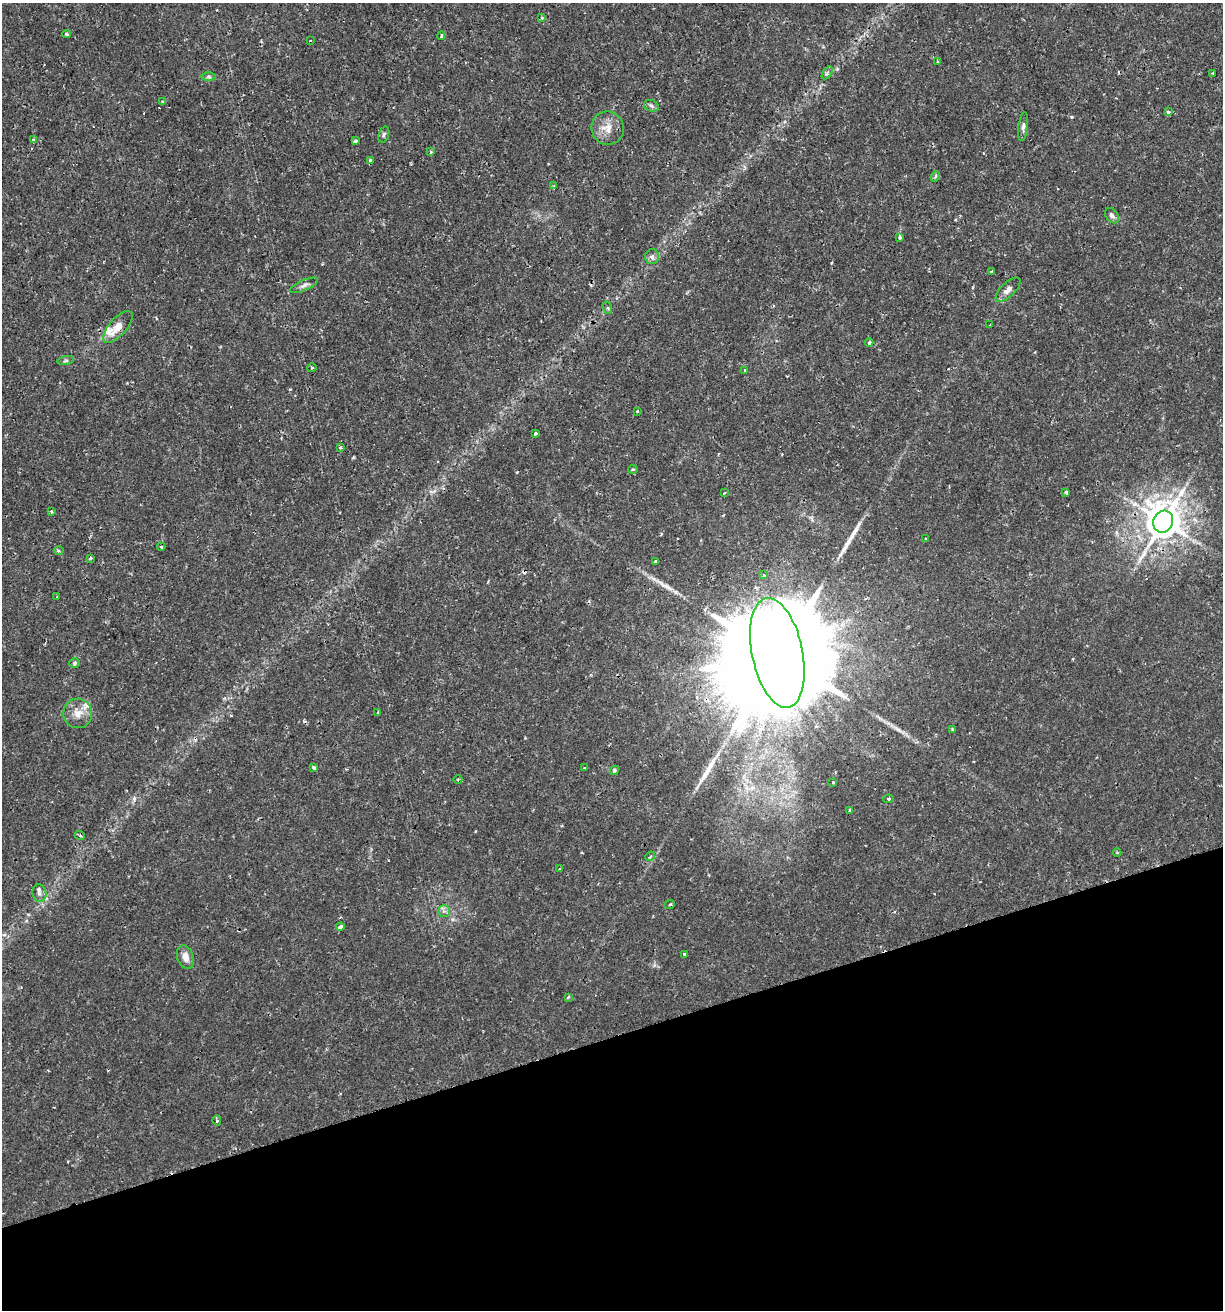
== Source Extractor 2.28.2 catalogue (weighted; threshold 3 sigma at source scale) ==
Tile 14 of 4 x 4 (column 2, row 4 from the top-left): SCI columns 1276-2496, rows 3-1310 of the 5044 x 5237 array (HDU 1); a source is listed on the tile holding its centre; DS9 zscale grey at full resolution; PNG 1225 x 1312 px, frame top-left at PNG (2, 3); each listed source drawn as its Kron ellipse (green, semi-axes under 4 px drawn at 4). Shown black and unused: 21% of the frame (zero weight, under 2 of 3 exposures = <1% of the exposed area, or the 3 px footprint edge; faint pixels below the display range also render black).
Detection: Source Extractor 2.28.2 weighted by HDU 2 'WHT'; one run over the whole footprint, this tile lists its part. Background 0.01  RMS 0.0013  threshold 0.0059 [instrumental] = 3 sigma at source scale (4.5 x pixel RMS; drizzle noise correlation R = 1.50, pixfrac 1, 0.0396/0.0396 arcsec/px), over >= 5 px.
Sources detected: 85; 6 cosmic-ray / hot-pixel residue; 4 long thin detections or spike segments (spike, bleed or trail) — neither listed nor drawn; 3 inside a brighter listed object's ellipse — not listed separately; the other 72 listed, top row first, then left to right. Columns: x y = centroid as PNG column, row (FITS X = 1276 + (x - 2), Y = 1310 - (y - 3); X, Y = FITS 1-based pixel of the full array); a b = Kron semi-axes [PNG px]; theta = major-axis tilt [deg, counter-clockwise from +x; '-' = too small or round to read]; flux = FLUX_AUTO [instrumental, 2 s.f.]
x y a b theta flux
542 18 4 4 - 0.19
67 34 4 3 - 0.25
441 36 4 3 - 0.2
310 41 3 2 - 0.097
938 62 3 3 - 0.14
827 73 7 3 54 0.24
1213 73 3 3 - 0.17
209 77 7 4 -1 0.25
162 101 3 3 - 0.13
651 106 7 5 -22 0.31
1168 112 3 3 - 0.5
1023 127 14 4 83 0.4
608 128 17 16 - 1.8
384 134 8 5 71 0.27
33 140 3 3 - 0.21
356 141 4 3 - 0.31
431 152 4 3 - 0.18
370 160 3 3 - 0.27
935 176 5 3 - 0.27
554 186 4 3 - 0.11
1112 216 8 6 -53 0.46
900 238 3 3 - 0.45
652 257 7 7 - 0.53
991 272 4 3 - 0.29
304 285 15 5 24 0.55
1008 290 16 7 44 0.77
608 308 6 4 -71 0.17
990 325 3 2 - 0.12
118 327 20 8 48 1.6
869 342 4 3 - 0.23
66 361 8 4 8 0.26
312 368 5 3 - 0.13
744 370 2 2 - 0.17
637 411 3 3 - 0.18
535 434 3 3 - 0.64
341 448 4 3 - 0.25
633 469 4 3 - 0.19
1066 492 3 3 - 0.31
724 493 3 2 - 0.1
51 512 4 3 - 0.16
1163 522 11 9 64 310
925 539 3 3 - 0.19
161 547 4 3 - 0.17
59 550 5 3 - 0.17
90 558 3 3 - 0.67
656 561 3 3 - 0.23
764 575 4 3 - 0.27
57 597 3 3 - 0.15
777 653 56 25 -78 7600
75 663 5 5 - 0.21
378 712 3 2 - 0.11
78 713 15 14 - 1.6
952 729 3 3 - 0.14
314 768 3 3 - 0.43
585 768 3 2 - 0.13
615 770 5 4 - 0.22
458 779 4 3 - 0.12
833 782 3 3 - 0.17
889 799 5 4 - 0.16
850 810 3 3 - 0.22
80 836 5 3 - 0.14
1117 853 4 3 - 0.12
650 856 5 3 - 0.17
560 868 3 2 - 0.16
39 893 9 7 -81 0.47
670 904 5 3 - 0.15
444 911 6 5 - 0.38
340 927 4 3 - 0.95
684 955 3 3 - 0.36
185 957 12 8 -71 1.1
568 997 4 3 - 0.18
217 1120 5 2 - 0.23
Overlapping masked pixels (flux is a lower limit): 2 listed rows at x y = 1163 522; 777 653
Unlisted compact peaks at least as high as the median listed source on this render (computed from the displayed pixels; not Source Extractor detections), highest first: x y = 134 799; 1071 117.